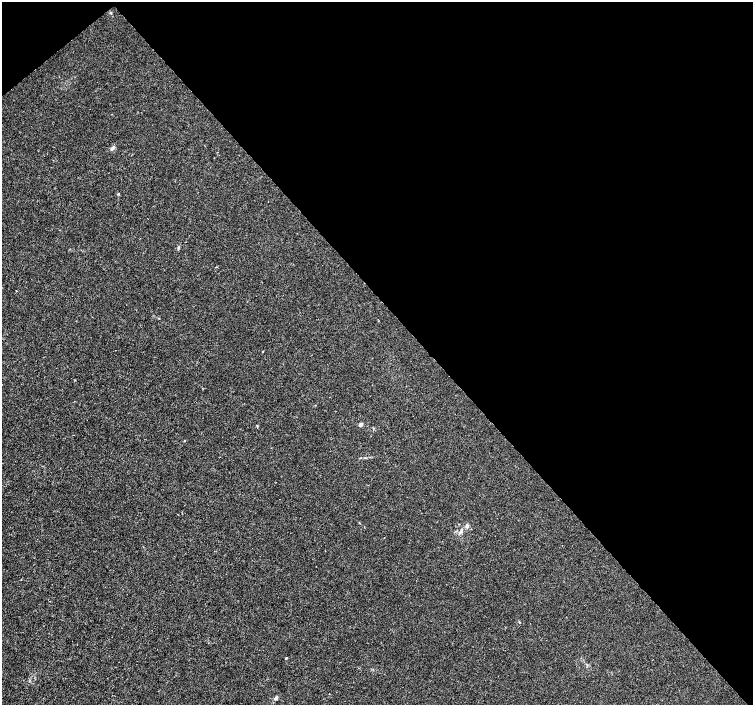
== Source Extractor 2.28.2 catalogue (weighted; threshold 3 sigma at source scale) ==
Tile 3 of 4 x 4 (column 3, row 1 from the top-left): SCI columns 3010-4510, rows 4425-5829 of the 6012 x 5974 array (HDU 1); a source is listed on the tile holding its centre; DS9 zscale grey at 2 x 2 block average (1 PNG px = mean of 2 x 2 image px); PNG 755 x 707 px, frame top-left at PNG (2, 2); no overlay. Shown black and unused: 44% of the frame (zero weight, under 3 of 4 exposures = <1% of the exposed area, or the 3 px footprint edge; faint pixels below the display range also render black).
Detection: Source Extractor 2.28.2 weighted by HDU 2 'WHT'; one run over the whole footprint, this tile lists its part. Background 0.00121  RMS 0.0013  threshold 0.00598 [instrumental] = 3 sigma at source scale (4.5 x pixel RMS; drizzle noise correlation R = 1.50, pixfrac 1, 0.0396/0.0396 arcsec/px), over >= 5 px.
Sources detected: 10; all 10 listed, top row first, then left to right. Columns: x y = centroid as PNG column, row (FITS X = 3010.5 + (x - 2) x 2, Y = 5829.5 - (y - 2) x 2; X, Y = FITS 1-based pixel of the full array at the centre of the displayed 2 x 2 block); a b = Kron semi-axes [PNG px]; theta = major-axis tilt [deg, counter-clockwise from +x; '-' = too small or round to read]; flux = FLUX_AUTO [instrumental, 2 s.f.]
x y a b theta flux
113 148 6 3 49 0.73
178 249 5 2 - 0.31
361 424 3 3 - 1.2
360 458 3 2 - 0.16
467 525 5 3 - 0.52
461 530 5 3 - 0.49
519 622 3 2 - 0.16
286 658 3 2 - 0.23
329 693 2 2 - 0.14
276 698 5 3 - 0.63
Diffuse or blended objects may show on this block-average render without a row.